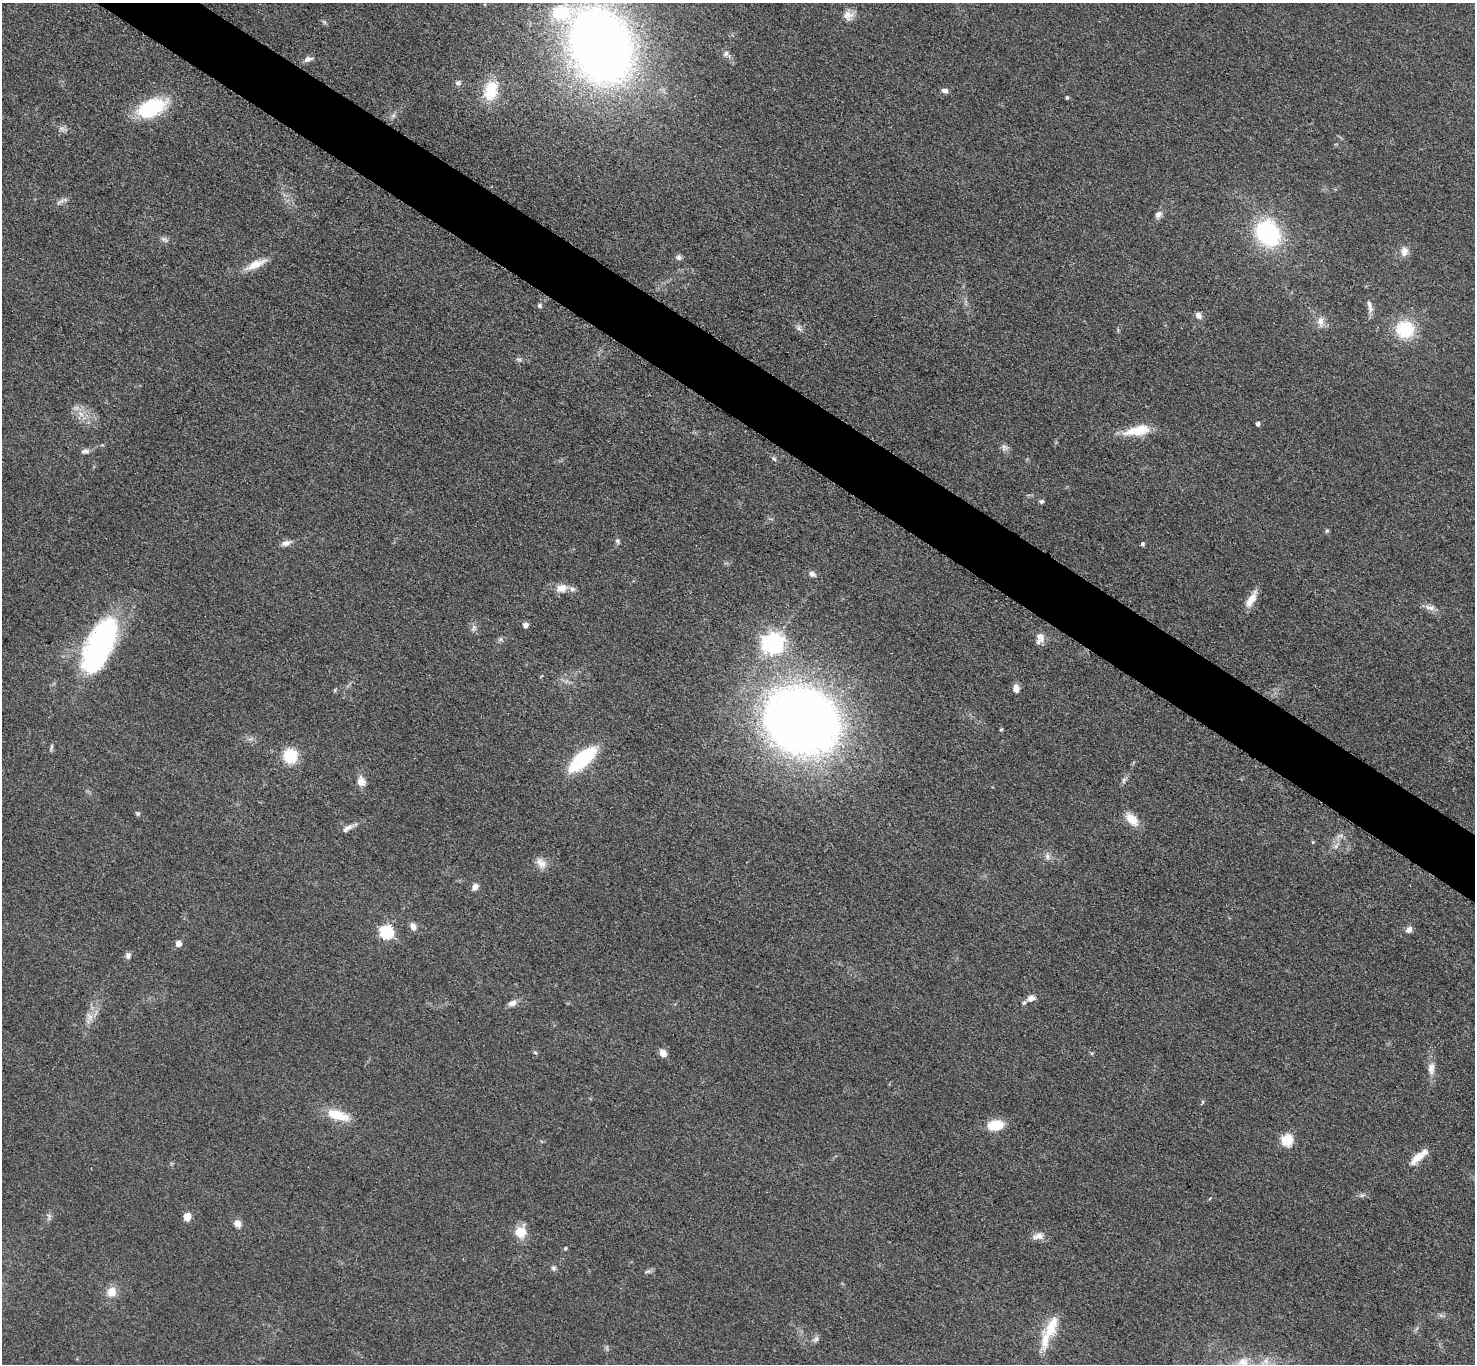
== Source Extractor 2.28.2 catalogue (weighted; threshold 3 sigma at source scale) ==
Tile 11 of 4 x 4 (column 3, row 3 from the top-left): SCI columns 2957-4429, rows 1525-2886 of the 5910 x 5915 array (HDU 1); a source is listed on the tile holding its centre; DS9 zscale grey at full resolution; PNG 1477 x 1366 px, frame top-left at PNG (2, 3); no overlay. Shown black and unused: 4% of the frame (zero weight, under 3 of 5 exposures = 1% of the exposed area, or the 3 px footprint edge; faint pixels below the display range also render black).
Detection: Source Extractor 2.28.2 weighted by HDU 2 'WHT'; one run over the whole footprint, this tile lists its part. Background 0.053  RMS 0.0057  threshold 0.0257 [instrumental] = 3 sigma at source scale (4.5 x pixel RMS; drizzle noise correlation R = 1.50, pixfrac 1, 0.05/0.05 arcsec/px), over >= 5 px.
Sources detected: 92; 3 inside a brighter listed object's ellipse — not listed separately; the other 89 listed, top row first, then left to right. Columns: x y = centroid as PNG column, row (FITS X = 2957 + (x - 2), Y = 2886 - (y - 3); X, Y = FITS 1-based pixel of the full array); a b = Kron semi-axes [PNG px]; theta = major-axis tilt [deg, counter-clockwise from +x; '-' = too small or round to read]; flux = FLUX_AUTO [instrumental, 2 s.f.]
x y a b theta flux
561 13 27 19 -6 31
848 15 14 12 19 4.7
601 46 49 35 -67 670
726 53 9 6 61 1.9
308 59 13 6 14 2.4
458 83 7 6 - 1.8
945 90 8 5 -7 2.1
491 91 26 17 77 17
1067 97 4 3 - 0.85
151 108 31 17 23 38
393 116 8 4 71 1.3
62 201 8 4 18 1.8
1158 214 10 7 52 2.7
1268 233 24 20 -56 66
164 239 11 6 -28 1.8
1404 252 13 10 86 4.3
678 257 7 7 - 1.6
255 265 29 9 25 8.4
539 305 6 6 - 1.1
1370 306 19 6 -78 3.1
1198 315 8 6 -49 2.7
1320 321 10 9 - 3.8
799 328 9 5 -54 1.8
1405 329 17 16 - 28
519 359 8 4 -8 1.2
81 414 8 5 -46 2.4
1258 424 4 4 - 1.9
1137 430 33 12 11 15
1004 447 9 7 63 2
85 451 11 6 8 2
774 459 8 5 -42 1.2
1042 501 6 5 - 1.1
1327 531 6 5 - 0.86
618 541 7 5 -17 1.2
286 543 13 7 16 3.2
1142 544 4 4 - 1.2
812 574 9 7 -32 2.1
561 588 14 11 14 5.6
1251 599 25 8 60 6.6
1430 608 16 7 -9 3.6
525 625 5 5 - 3.3
474 627 10 4 90 1.7
1040 637 14 11 -68 4.2
500 639 7 6 - 1.3
772 643 8 7 - 330
100 645 61 24 64 120
1016 688 9 6 -77 4.1
802 721 58 49 -25 610
1001 729 5 4 - 0.85
290 756 11 10 - 24
582 759 30 12 41 44
1124 780 10 5 76 1.6
361 781 14 10 -73 4.5
137 814 6 5 - 0.92
1131 819 18 10 -44 8.5
348 828 16 6 35 2.8
1341 835 9 4 19 1.5
1313 842 4 4 - 0.54
1047 857 8 7 - 2.2
541 863 16 10 -40 4.8
475 887 8 7 - 2.8
413 926 8 6 -67 3.1
1409 929 8 6 45 2.6
386 932 6 6 - 80
178 944 5 5 - 4.2
128 956 8 7 - 1.9
1031 998 12 8 14 3.8
512 1003 11 7 19 3
90 1016 8 6 -30 2.4
535 1052 6 3 -20 0.71
663 1053 10 7 -56 3.5
1431 1068 18 9 88 5
337 1115 25 10 -18 15
995 1125 16 9 7 15
1287 1140 6 6 - 49
1417 1158 22 9 43 7.3
1362 1195 7 4 19 1.1
49 1217 12 2 90 1.2
187 1217 5 5 - 14
237 1223 9 8 - 3.7
520 1232 16 13 19 8.7
1038 1236 16 8 11 4.3
565 1248 5 3 - 0.54
553 1268 7 5 -4 1.2
648 1272 8 4 9 1.3
112 1292 10 10 - 7.1
1051 1326 32 14 70 14
816 1339 8 6 27 1.7
1243 1363 19 13 30 11
Isophote crosses this tile's border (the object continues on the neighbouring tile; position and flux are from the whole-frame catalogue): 1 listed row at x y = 1243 1363